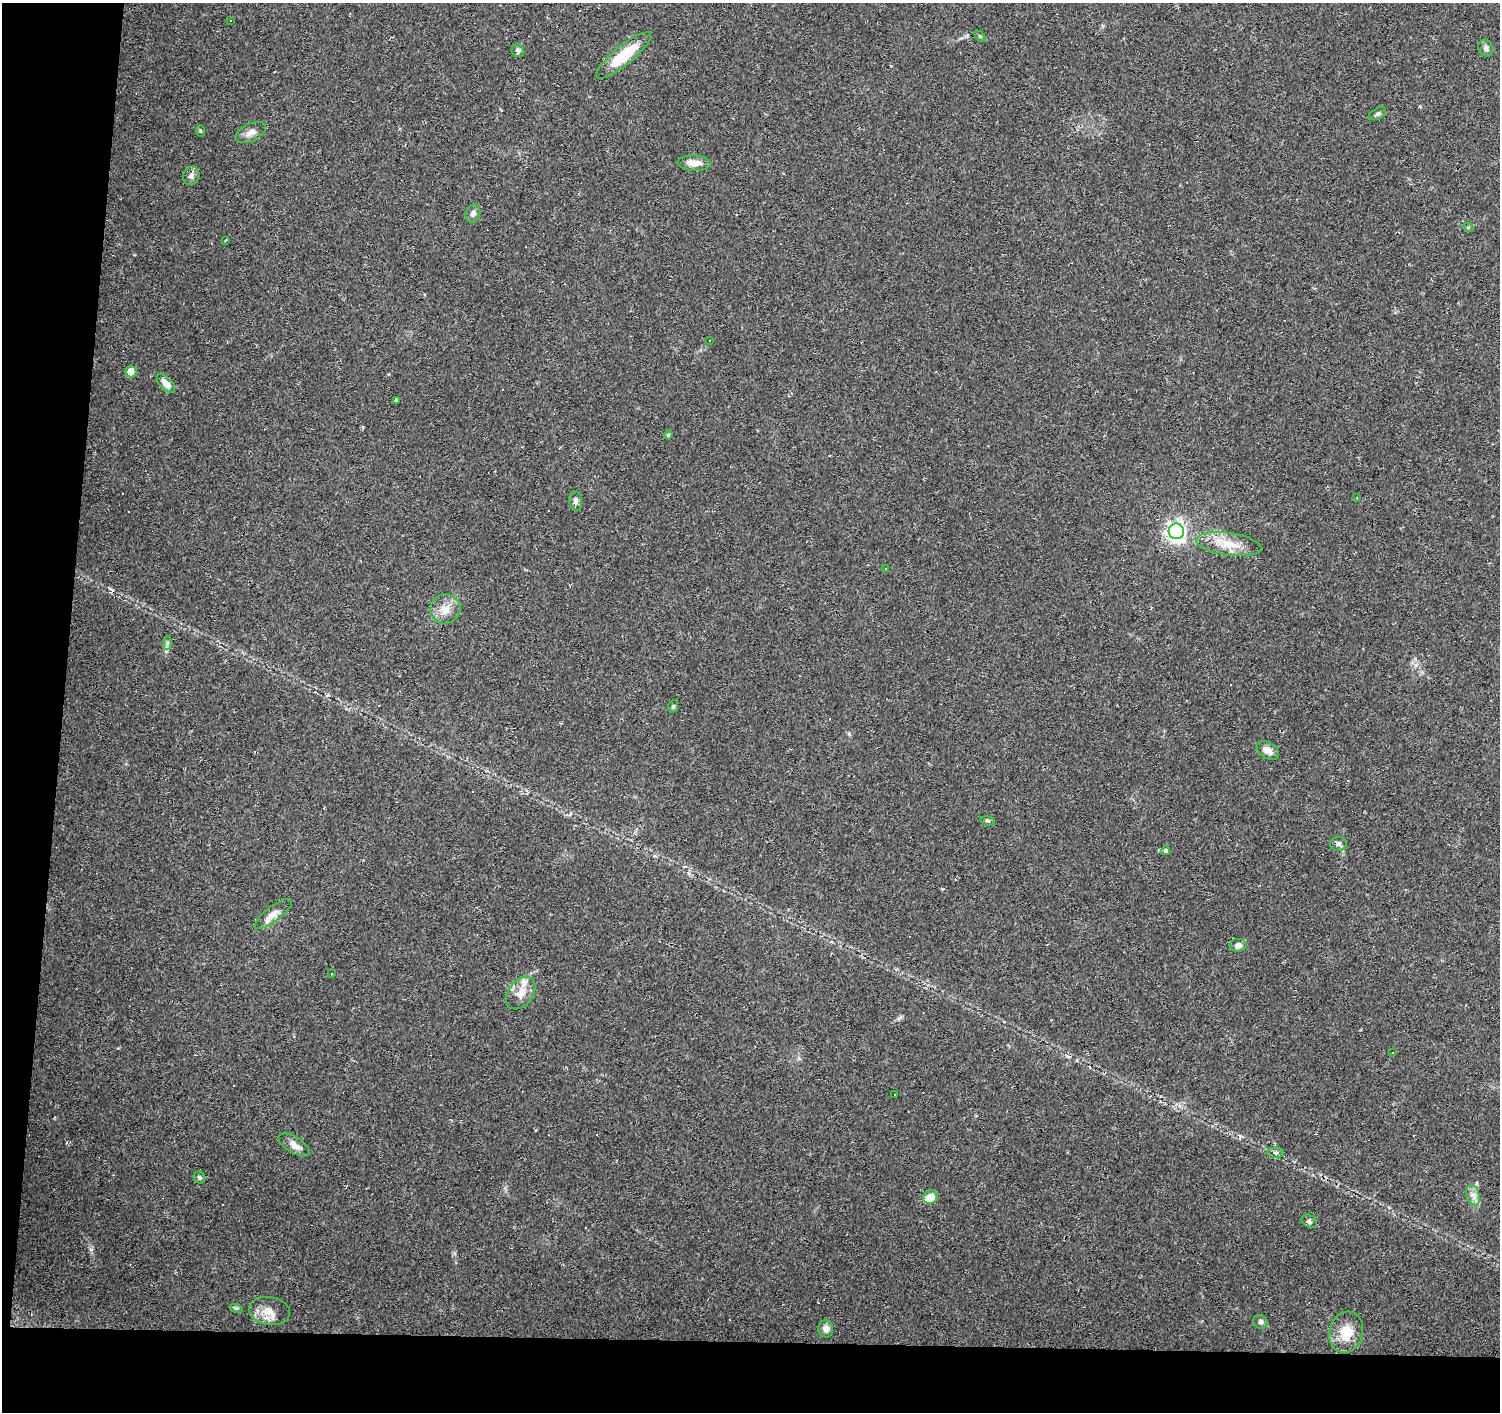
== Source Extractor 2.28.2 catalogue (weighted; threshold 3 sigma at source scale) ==
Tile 7 of 3 x 3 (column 1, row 3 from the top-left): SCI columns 5-1502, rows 281-1690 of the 4497 x 4734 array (HDU 1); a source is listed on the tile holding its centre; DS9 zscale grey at full resolution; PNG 1502 x 1414 px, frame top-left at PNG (2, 3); each listed source drawn as its Kron ellipse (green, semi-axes under 4 px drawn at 4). Shown black and unused: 9% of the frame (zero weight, under 2 of 3 exposures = <1% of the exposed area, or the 3 px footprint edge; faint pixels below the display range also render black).
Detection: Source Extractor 2.28.2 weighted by HDU 2 'WHT'; one run over the whole footprint, this tile lists its part. Background 0.0299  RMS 0.0048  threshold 0.0214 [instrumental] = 3 sigma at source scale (4.5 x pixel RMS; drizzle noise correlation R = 1.50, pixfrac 1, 0.0396/0.0396 arcsec/px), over >= 5 px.
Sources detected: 65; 17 cosmic-ray / hot-pixel residue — neither listed nor drawn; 1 inside a brighter listed object's ellipse — not listed separately; the other 47 listed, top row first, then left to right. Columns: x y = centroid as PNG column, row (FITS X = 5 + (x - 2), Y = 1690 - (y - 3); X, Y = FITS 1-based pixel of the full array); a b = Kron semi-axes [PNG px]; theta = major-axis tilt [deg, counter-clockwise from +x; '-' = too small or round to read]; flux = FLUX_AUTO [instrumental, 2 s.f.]
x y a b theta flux
230 20 3 2 - 0.77
980 36 6 4 -44 0.61
1486 48 9 7 -65 1.5
518 51 6 6 - 1.4
624 55 34 9 39 16
1378 114 9 5 30 1.2
200 131 5 3 - 0.46
251 133 16 8 26 3.1
694 163 17 7 -2 4.7
191 176 9 8 - 1.9
473 213 9 7 68 1.8
1468 227 5 3 - 0.46
226 241 3 3 - 1.9
710 341 3 2 - 0.67
131 372 5 5 - 12
166 384 12 6 -47 3.6
396 400 3 3 - 1.2
668 435 4 4 - 0.95
1357 498 3 2 - 0.33
576 501 10 6 -82 1.6
1176 531 8 7 - 200
1229 544 33 11 -8 10
885 568 3 2 - 0.5
445 609 15 14 - 6
167 643 7 4 88 0.8
673 706 6 5 - 0.78
1268 751 12 8 -33 3.2
988 821 7 4 -17 0.84
1338 844 8 7 - 1.4
1165 851 4 4 - 4.8
273 914 22 7 37 4
1238 945 8 6 1 2
331 974 2 2 - 0.37
521 993 18 12 52 5.7
1393 1052 3 2 - 0.4
894 1094 3 2 - 0.62
294 1145 17 8 -32 3.8
1276 1153 8 5 -6 1.1
199 1177 6 5 - 0.81
1473 1195 10 6 -70 2.5
930 1197 7 6 - 6.3
1309 1221 8 6 -30 1.1
236 1308 7 4 -17 0.73
270 1311 20 14 -7 6.2
1260 1322 7 6 - 1.4
826 1329 8 7 - 2.4
1346 1332 21 16 75 11